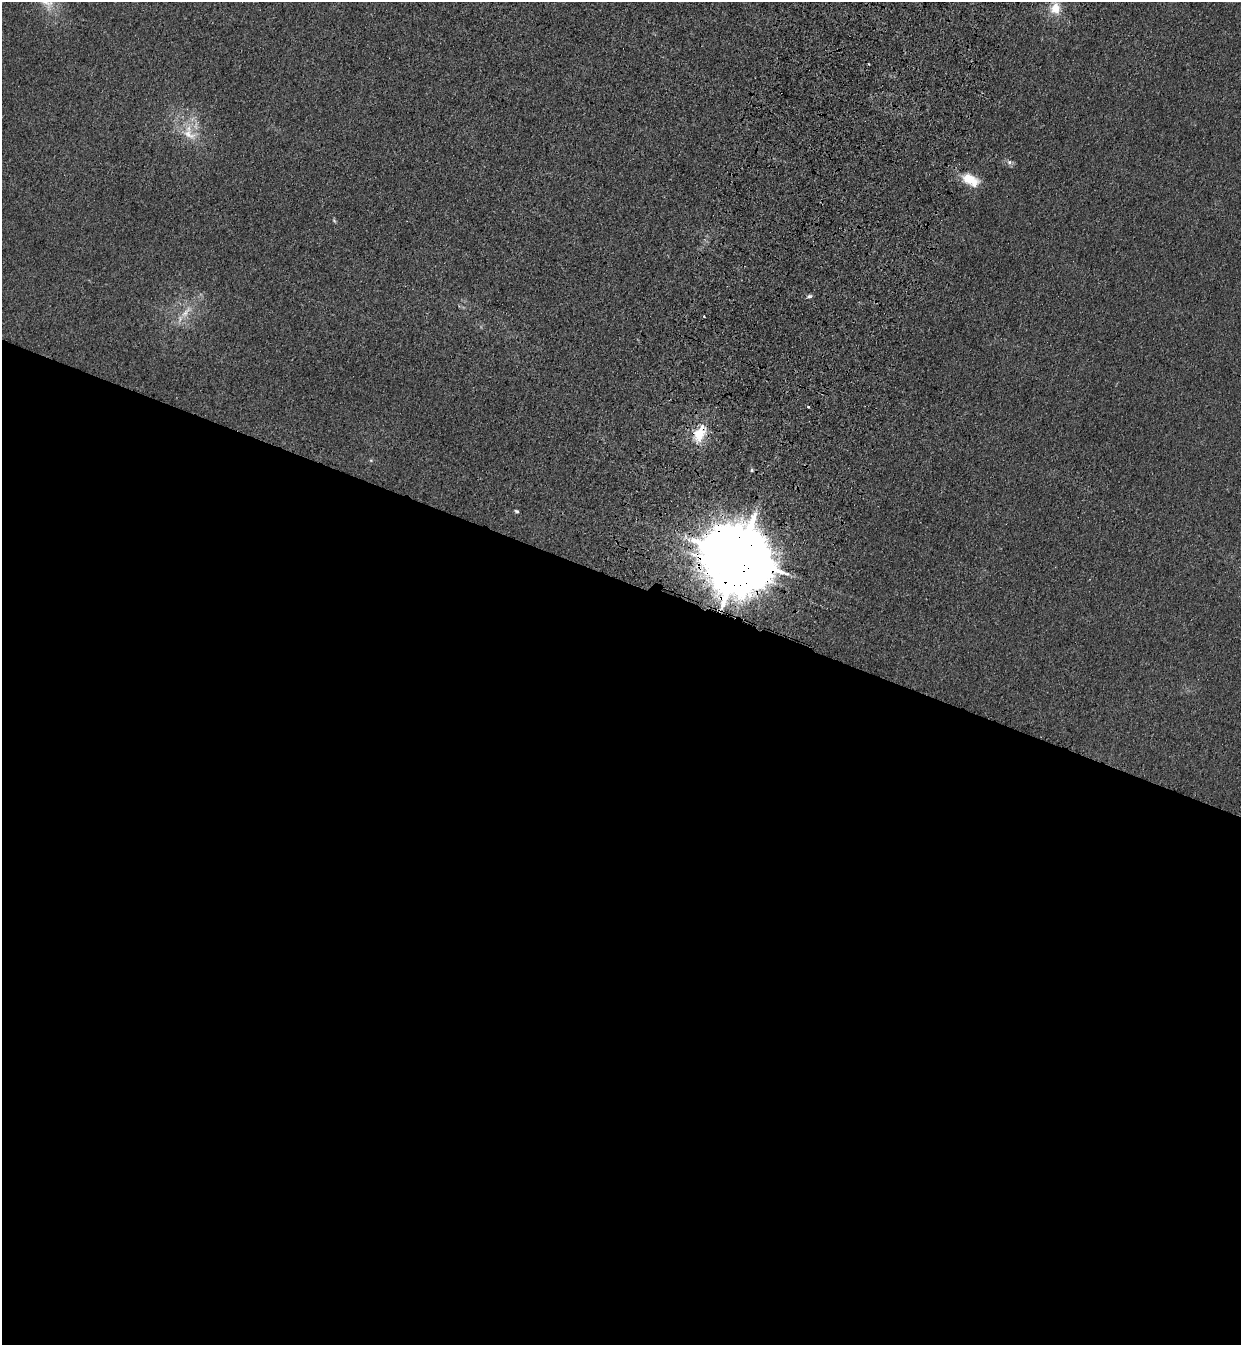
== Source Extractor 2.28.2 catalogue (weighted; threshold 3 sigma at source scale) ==
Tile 14 of 4 x 4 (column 2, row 4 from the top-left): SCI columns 1485-2723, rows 44-1386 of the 5575 x 5458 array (HDU 1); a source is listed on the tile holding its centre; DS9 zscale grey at full resolution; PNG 1243 x 1347 px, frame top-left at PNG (2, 2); no overlay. Shown black and unused: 57% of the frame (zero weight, under 3 of 4 exposures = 6% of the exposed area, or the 3 px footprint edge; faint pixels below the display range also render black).
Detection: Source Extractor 2.28.2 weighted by HDU 2 'WHT'; one run over the whole footprint, this tile lists its part. Background 0.0343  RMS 0.0055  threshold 0.0248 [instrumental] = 3 sigma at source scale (4.5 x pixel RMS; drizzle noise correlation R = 1.50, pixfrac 1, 0.05/0.05 arcsec/px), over >= 5 px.
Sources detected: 16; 1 inside a brighter object's white glare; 1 cosmic-ray / hot-pixel residue — not listed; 1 inside a brighter listed object's ellipse — not listed separately; the other 13 listed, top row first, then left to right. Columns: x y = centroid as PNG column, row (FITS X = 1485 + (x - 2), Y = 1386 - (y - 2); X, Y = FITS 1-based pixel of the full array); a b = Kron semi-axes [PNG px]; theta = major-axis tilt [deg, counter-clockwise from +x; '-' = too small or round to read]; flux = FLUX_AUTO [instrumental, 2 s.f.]
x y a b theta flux
1055 8 13 12 - 9.5
189 134 23 13 -32 12
1009 162 7 6 - 1.8
968 178 16 14 79 8.9
334 220 6 4 -55 0.74
809 296 7 4 17 1.1
186 312 25 8 49 8.5
704 316 3 2 - 1.1
808 407 3 3 - 0.77
699 433 24 13 63 15
752 470 5 5 - 0.93
516 511 5 4 - 0.91
739 556 21 14 -23 5300
Overlapping masked pixels (flux is a lower limit): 2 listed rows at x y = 699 433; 739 556